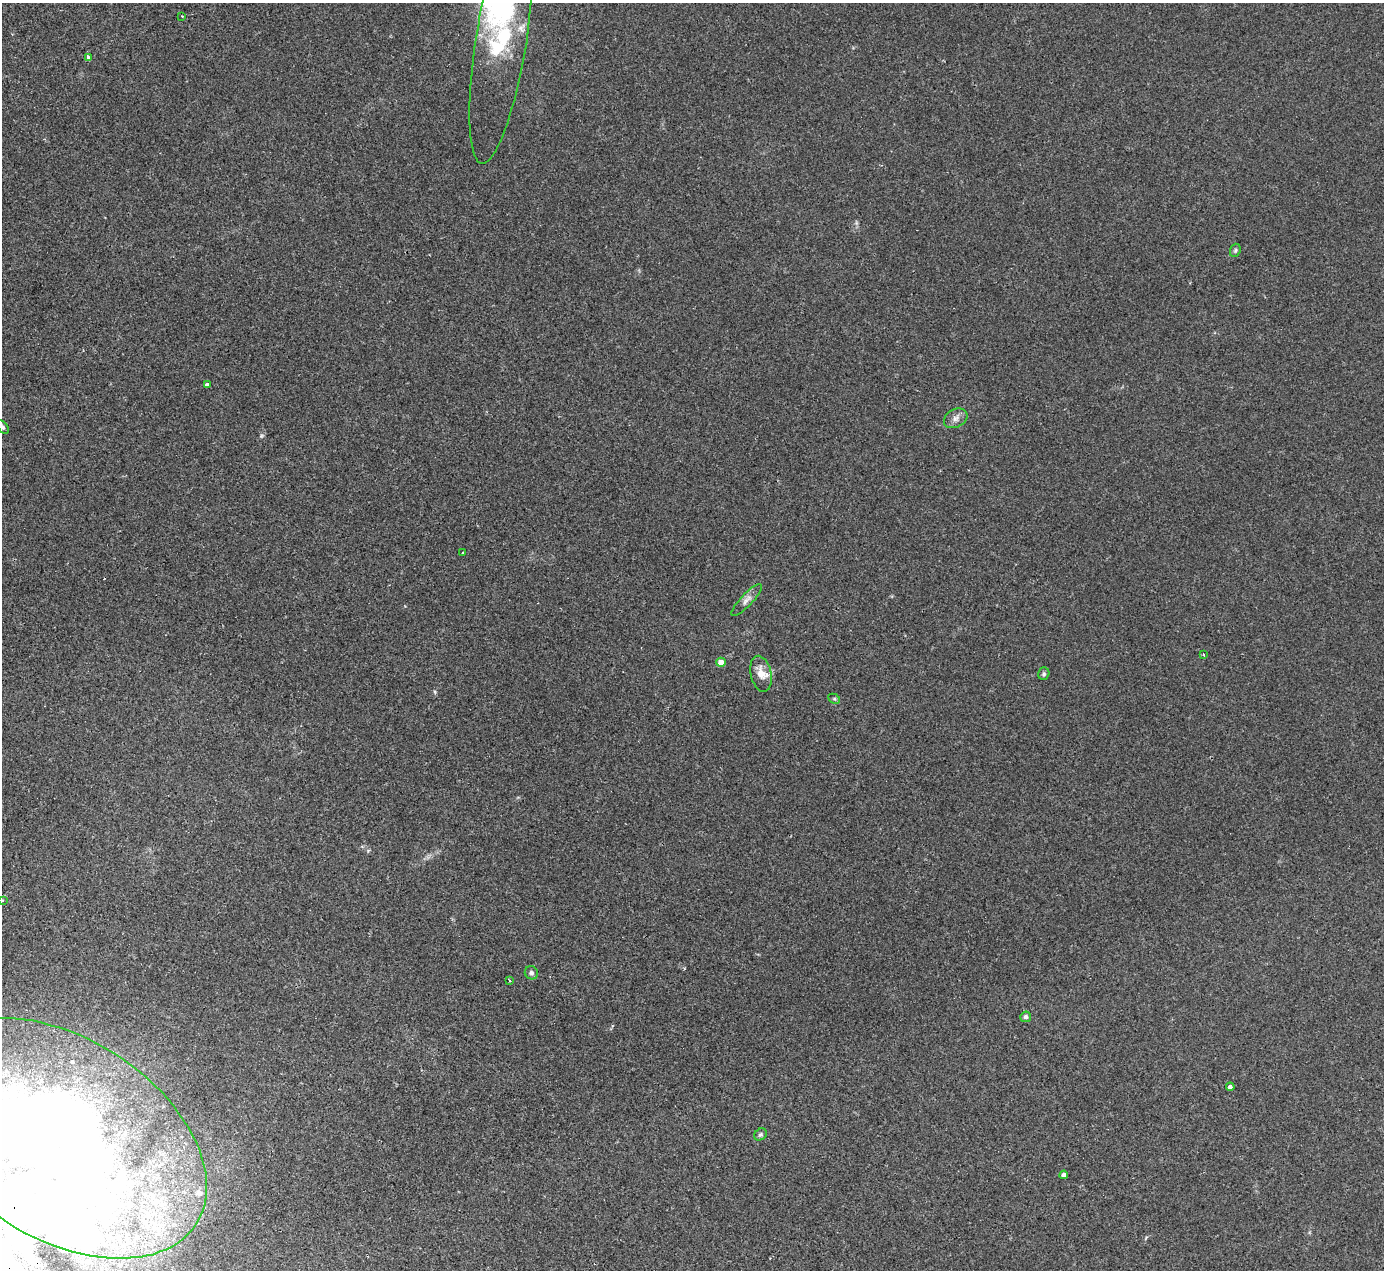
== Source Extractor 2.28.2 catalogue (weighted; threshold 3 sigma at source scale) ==
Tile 7 of 4 x 4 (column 3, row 2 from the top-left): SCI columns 2820-4201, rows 2848-4115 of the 5637 x 5567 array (HDU 1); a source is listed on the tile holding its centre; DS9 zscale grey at full resolution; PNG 1386 x 1272 px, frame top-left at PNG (2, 3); each listed source drawn as its Kron ellipse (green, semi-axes under 4 px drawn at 4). Shown black and unused: <1% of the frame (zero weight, under 2 of 3 exposures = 3% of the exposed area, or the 3 px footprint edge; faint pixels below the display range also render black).
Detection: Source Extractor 2.28.2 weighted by HDU 2 'WHT'; one run over the whole footprint, this tile lists its part. Background 0.0185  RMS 0.0063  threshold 0.0286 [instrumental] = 3 sigma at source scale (4.5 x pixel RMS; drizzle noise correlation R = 1.50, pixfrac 1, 0.05/0.05 arcsec/px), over >= 5 px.
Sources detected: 32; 1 too faint to see at this stretch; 4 inside a brighter object's white glare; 2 cosmic-ray / hot-pixel residue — neither listed nor drawn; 3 inside a brighter listed object's ellipse — not listed separately; the other 22 listed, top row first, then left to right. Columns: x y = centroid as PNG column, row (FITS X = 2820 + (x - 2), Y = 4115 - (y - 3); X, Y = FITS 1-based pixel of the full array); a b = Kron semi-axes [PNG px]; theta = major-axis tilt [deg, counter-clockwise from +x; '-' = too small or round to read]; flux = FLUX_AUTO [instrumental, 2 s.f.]
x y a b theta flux
182 16 2 2 - 0.46
501 40 125 25 81 87
88 57 3 3 - 2
1235 250 7 5 69 1.1
207 384 4 3 - 1.3
956 418 12 9 29 3.6
2 427 8 5 -46 1.3
463 553 3 3 - 2.4
747 600 21 6 46 3.4
1204 655 3 2 - 0.5
721 662 5 4 - 6.6
761 674 18 10 -77 7.1
1044 674 6 5 - 1.1
834 699 6 4 -29 0.96
2 900 4 3 - 0.46
531 973 7 6 - 1.7
510 981 4 3 - 0.56
1026 1017 5 5 - 2.2
1230 1087 4 4 - 1.8
760 1134 7 5 38 1.3
61 1138 160 100 -32 830
1064 1175 4 4 - 2.2
Overlapping masked pixels (flux is a lower limit): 1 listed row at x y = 61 1138
Isophote crosses this tile's border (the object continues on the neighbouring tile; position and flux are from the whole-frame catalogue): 4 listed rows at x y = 501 40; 2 427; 2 900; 61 1138